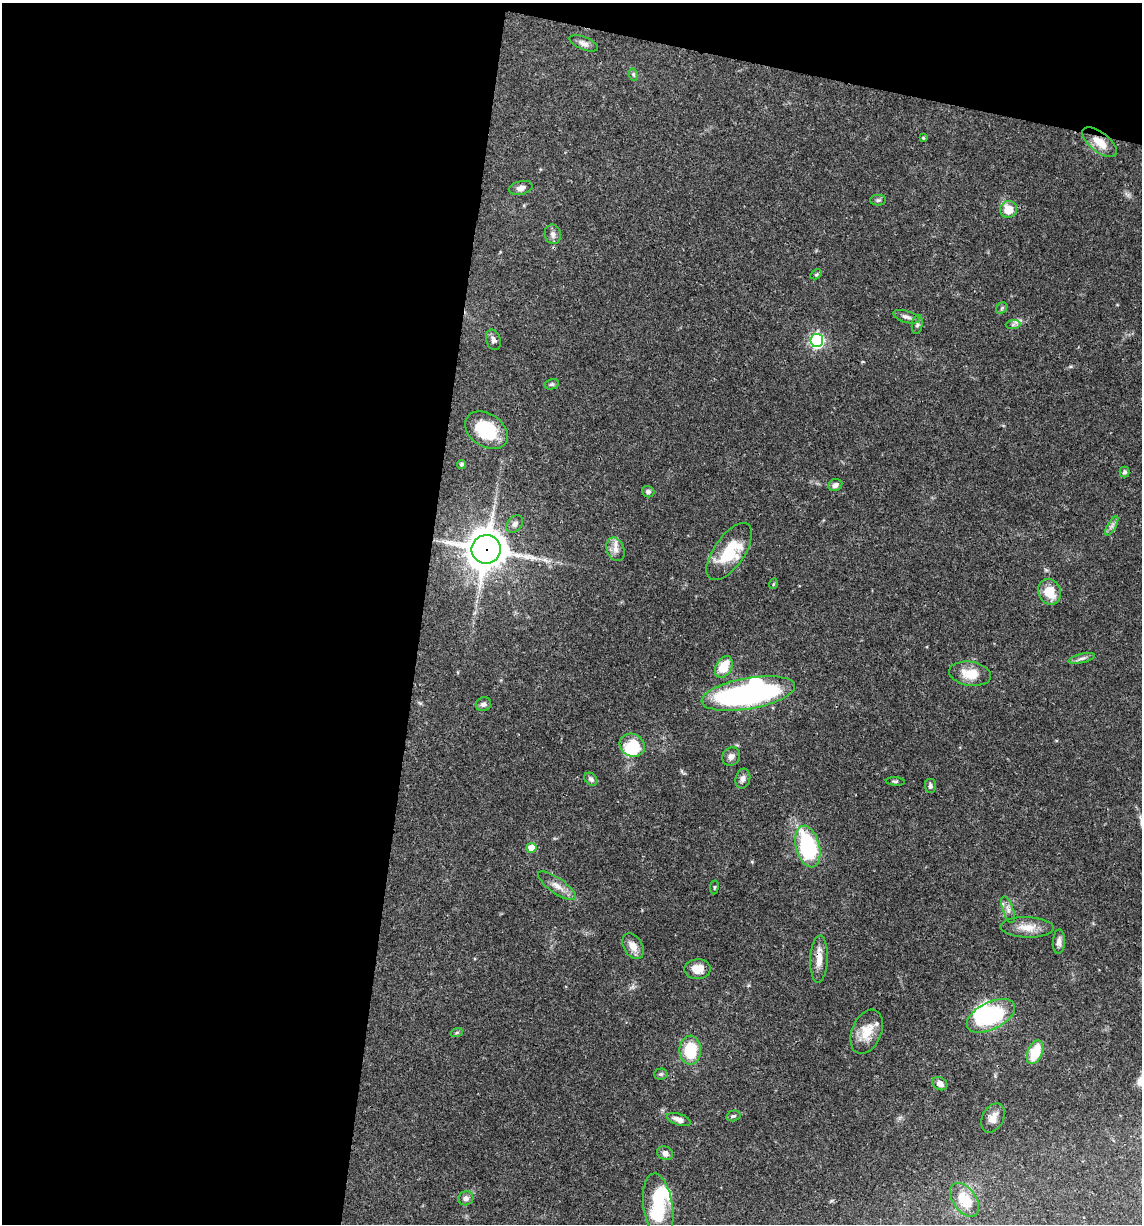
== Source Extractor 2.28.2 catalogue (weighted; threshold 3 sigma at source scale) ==
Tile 1 of 4 x 4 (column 1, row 1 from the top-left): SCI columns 238-1377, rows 3667-4888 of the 4913 x 4894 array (HDU 1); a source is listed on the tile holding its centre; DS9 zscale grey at full resolution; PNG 1144 x 1226 px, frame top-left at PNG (2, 3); each listed source drawn as its Kron ellipse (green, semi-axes under 4 px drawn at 4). Shown black and unused: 40% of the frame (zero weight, under 3 of 4 exposures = <1% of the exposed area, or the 3 px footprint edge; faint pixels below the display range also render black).
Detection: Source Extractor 2.28.2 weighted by HDU 2 'WHT'; one run over the whole footprint, this tile lists its part. Background 0.048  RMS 0.0028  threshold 0.0127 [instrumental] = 3 sigma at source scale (4.5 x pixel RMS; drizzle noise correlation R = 1.50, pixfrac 1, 0.05/0.05 arcsec/px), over >= 5 px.
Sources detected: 71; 5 inside a brighter object's white glare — neither listed nor drawn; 3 inside a brighter listed object's ellipse — not listed separately; the other 63 listed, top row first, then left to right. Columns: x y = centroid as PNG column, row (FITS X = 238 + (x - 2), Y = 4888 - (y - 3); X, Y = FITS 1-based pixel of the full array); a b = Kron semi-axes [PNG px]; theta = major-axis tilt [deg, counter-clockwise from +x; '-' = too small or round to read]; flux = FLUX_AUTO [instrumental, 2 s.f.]
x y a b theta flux
584 43 15 6 -22 1.3
634 75 6 4 -71 0.44
923 138 4 4 - 0.41
1100 142 21 9 -38 4.7
521 188 12 6 14 1.4
878 200 8 5 1 0.57
1008 209 8 8 - 4.7
553 234 10 8 -77 1.1
816 274 6 4 30 0.39
1002 308 6 5 - 0.5
906 317 14 6 -16 1.1
917 324 10 5 82 0.64
1013 324 7 4 2 0.62
493 340 10 7 -73 1
817 340 6 6 - 53
552 384 7 5 14 0.52
486 430 23 16 -34 13
461 464 4 4 - 0.59
1125 472 5 5 - 0.61
835 485 7 6 - 1.3
648 492 6 5 - 0.8
515 524 10 7 51 1
1112 526 11 4 61 0.87
486 549 14 14 - 640
616 549 12 8 -68 1.9
729 552 33 15 55 10
773 584 5 3 - 0.23
1050 592 13 11 -68 6
1082 658 13 4 13 1
724 667 11 8 62 5.8
970 674 21 12 -9 5.5
748 693 47 15 10 91
483 704 8 7 - 1.1
632 745 13 11 -27 9
731 756 9 8 - 1.2
591 779 7 5 -45 0.86
743 779 10 7 75 1.3
895 781 9 3 -4 0.45
930 786 7 5 -87 0.76
808 847 21 12 -75 29
531 848 5 5 - 4.9
557 886 22 7 -35 2.6
714 887 7 3 82 0.31
1008 910 14 5 -71 1.2
1027 927 26 10 -2 4
1059 942 12 6 87 1.4
633 946 14 9 -59 2.8
819 959 24 9 88 3.2
698 969 13 10 2 3.6
991 1016 26 13 26 22
457 1032 6 4 20 0.38
867 1032 23 14 67 5.9
690 1050 14 10 -90 10
1035 1052 12 7 68 8.4
661 1074 7 5 2 0.5
940 1084 8 6 -31 1.5
733 1116 7 5 14 0.51
993 1118 15 10 61 2.5
679 1119 12 5 -19 1.7
665 1153 8 6 -29 1.3
466 1198 7 7 - 1.2
965 1200 19 11 -55 6.9
658 1207 33 14 -82 13
Overlapping masked pixels (flux is a lower limit): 3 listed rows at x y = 1100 142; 486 549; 819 959